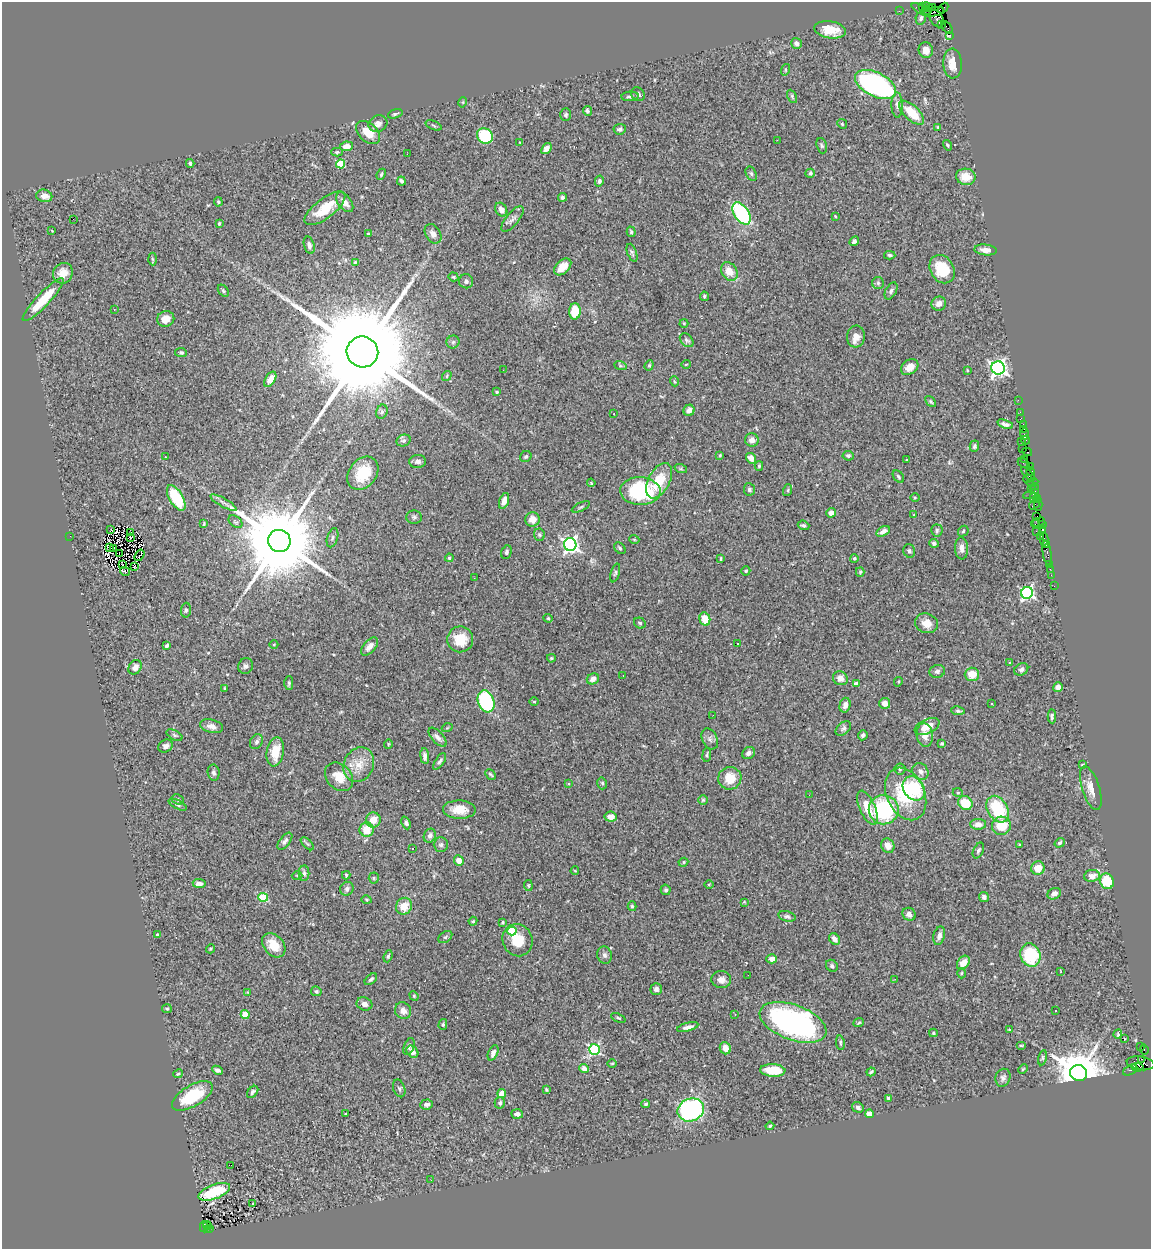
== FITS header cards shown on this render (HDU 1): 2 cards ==
NAXIS1  =                 1149
NAXIS2  =                 1247

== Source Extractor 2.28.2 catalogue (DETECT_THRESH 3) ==
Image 1149 x 1247 px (HDU 1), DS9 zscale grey, 1 PNG px = 1 image px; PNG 1153 x 1251 px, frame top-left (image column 1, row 1247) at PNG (2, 2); each listed source drawn as its Kron ellipse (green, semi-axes under 4 px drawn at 4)
Background 1.54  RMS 0.067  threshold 0.202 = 3 sigma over >= 5 px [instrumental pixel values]
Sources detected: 414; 3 with non-positive FLUX_AUTO (blend fragments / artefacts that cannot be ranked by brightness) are neither listed nor drawn; the other 411 listed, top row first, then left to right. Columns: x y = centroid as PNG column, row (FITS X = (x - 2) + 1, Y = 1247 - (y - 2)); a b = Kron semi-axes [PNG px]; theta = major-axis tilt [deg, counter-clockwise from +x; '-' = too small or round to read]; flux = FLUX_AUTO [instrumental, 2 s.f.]
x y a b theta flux
922 6 3 3 - 95
927 7 6 3 -27 290
932 7 4 3 - 190
943 8 6 3 47 110
921 10 11 3 -29 220
899 11 2 2 - 30
927 11 4 3 - 140
933 12 11 4 13 940
921 18 6 5 - 13
937 19 9 6 -57 760
942 24 2 2 - 60
947 27 8 3 -50 220
830 30 16 8 -10 75
950 35 3 2 - 43
796 43 5 5 - 19
926 50 8 7 - 30
953 64 15 9 -87 57
785 70 6 3 72 4.8
875 84 22 12 -26 1000
638 94 7 6 - 14
630 96 8 5 5 11
792 96 7 4 -64 7
463 102 5 3 - 4.1
897 105 12 5 -89 18
587 111 5 4 - 9
912 113 16 7 -44 120
395 114 7 3 18 7.7
566 115 6 5 - 7.6
378 124 9 8 - 24
842 124 5 4 - 5.2
434 125 8 3 -22 6.3
938 127 4 3 - 4
620 129 6 5 - 12
368 132 14 9 -41 65
485 136 8 7 - 270
777 140 2 2 - 68
520 142 3 2 - 2.9
948 145 5 4 - 5.1
346 146 6 5 - 34
822 146 8 5 -72 8.1
546 149 6 4 51 26
337 152 6 4 1 7
407 154 2 2 - 7.6
190 163 4 3 - 7.1
341 164 4 4 - 180
810 173 5 4 - 11
381 174 6 3 66 6.2
751 174 7 5 -62 8.8
966 177 10 8 -10 63
401 181 4 3 - 11
599 181 5 4 - 11
44 196 8 6 -12 35
562 197 4 4 - 10
218 202 5 3 - 5.3
345 202 11 6 -52 36
325 208 24 9 37 130
501 210 7 5 -60 18
741 213 12 7 -56 500
835 216 3 2 - 3.4
73 219 2 2 - 31
512 219 15 6 51 18
219 223 3 3 - 7.2
52 231 3 2 - 2.9
631 232 5 4 - 6.3
368 234 3 3 - 7.5
433 234 10 7 -56 27
854 241 5 4 - 11
309 245 9 5 -75 16
985 250 11 5 -5 27
632 253 9 4 -70 9.9
890 255 6 4 -4 7.6
152 259 6 4 -87 5.9
355 262 4 4 - 5.8
563 267 10 6 43 58
942 269 15 11 -59 140
729 271 10 7 -56 65
63 273 11 9 53 53
453 277 5 4 - 5.3
466 281 7 7 - 12
878 283 6 6 - 8.5
223 291 7 4 -52 7.2
891 291 9 5 61 11
704 296 5 4 - 7.2
43 300 29 6 46 150
939 304 7 7 - 27
114 309 3 2 - 5
575 311 8 6 88 100
166 319 9 7 20 45
684 323 4 4 - 4.3
856 337 11 9 84 32
687 340 8 5 -46 9.8
453 342 6 6 - 9.7
362 352 16 15 - 150000
181 353 6 4 -10 7.3
686 364 5 3 - 3.4
620 365 6 4 -20 6.1
649 365 5 4 - 6
910 367 9 7 37 32
998 368 6 6 - 1900
503 370 2 2 - 8.1
967 370 3 2 - 2.6
447 376 5 4 - 6.3
270 379 8 5 59 36
674 381 5 3 - 3.7
497 392 4 3 - 5.2
1018 400 2 2 - 36
931 401 6 4 -49 7.3
689 410 6 5 - 22
382 412 7 5 68 9.7
1020 412 2 2 - 59
614 414 2 2 - 2.1
1021 418 3 2 - 110
1005 424 8 4 -19 14
1023 424 2 2 - 99
1024 429 3 2 - 130
1025 434 6 3 86 160
404 440 7 5 22 12
752 440 7 6 - 23
1025 440 4 3 - 90
1021 441 3 2 - 88
974 446 6 4 74 8.3
1022 448 4 3 - 270
1027 452 5 3 - 140
720 455 3 3 - 4
848 456 5 5 - 12
165 457 3 3 - 6.1
526 457 6 5 - 8.9
751 458 5 4 - 32
906 459 3 3 - 13
1024 459 2 2 - 140
418 461 8 6 2 16
1024 463 7 3 -30 210
759 466 5 4 - 5.6
1030 467 4 3 - 140
681 469 6 4 -18 7.1
1030 471 4 4 - 240
363 473 18 13 52 130
1028 474 9 3 -45 580
898 477 7 4 -51 8.1
1028 479 4 3 - 250
659 481 19 10 62 120
1032 482 6 4 9 420
591 483 4 3 - 4.6
1031 488 2 2 - 98
1035 488 5 3 - 450
749 489 6 5 - 12
788 490 6 4 72 6
640 491 20 14 -3 360
1031 494 8 4 21 1000
915 497 4 3 - 4.2
1033 497 4 3 - 190
176 498 14 6 -59 190
1037 499 4 2 - 69
504 501 8 4 71 26
223 503 15 3 -29 15
1035 504 6 3 36 230
1038 504 6 2 90 250
581 507 10 3 25 6.7
831 513 5 4 - 29
914 515 3 2 - 2.6
1037 516 2 2 - 100
414 517 8 6 -1 12
532 519 7 7 - 38
236 522 8 5 -39 9
1039 522 6 3 21 170
204 524 4 2 - 5.1
1035 524 4 2 - 160
1042 524 4 2 - 150
803 525 6 4 -20 9.1
1042 529 3 3 - 190
111 530 3 2 - 6.2
937 530 6 5 - 9.7
883 531 7 4 31 21
963 531 6 4 48 6.8
1036 531 2 2 - 170
131 532 3 2 - 4.5
539 535 6 5 - 7.6
70 536 2 2 - 6.8
1041 536 4 2 - 140
130 537 2 2 - 3.3
332 538 10 5 73 9.9
634 539 5 3 - 4.1
1044 539 6 4 -89 300
279 541 11 11 - 88000
934 543 5 4 - 11
570 545 6 6 - 1400
1046 545 3 2 - 130
109 547 3 2 - 1.4
114 548 3 2 - 4.8
620 548 6 5 - 9
961 548 11 6 -87 25
909 551 7 5 -73 9.1
506 552 7 5 70 10
1047 553 12 3 -80 280
119 554 2 2 - 3
139 555 6 2 56 2.5
449 558 4 3 - 8.5
854 558 4 4 - 6
721 559 4 3 - 5.2
122 564 2 2 - 4.2
1049 565 3 3 - 150
134 567 3 2 - 8.8
1050 569 2 2 - 29
125 571 5 3 - 11
746 571 4 4 - 6.4
860 572 5 4 - 6
615 573 10 4 73 8.7
1051 575 2 2 - 55
474 578 2 2 - 2.8
1054 586 2 2 - 21
1027 593 6 5 - 810
186 610 7 5 89 8.9
548 618 4 4 - 5
705 619 7 5 -77 74
640 623 6 5 - 9.1
926 623 11 9 -20 53
460 639 13 13 - 100
274 644 4 3 - 3.7
738 644 2 2 - 4
167 646 4 3 - 10
369 647 11 6 47 30
551 658 4 3 - 5.4
1010 663 3 2 - 4.2
246 666 8 7 - 14
135 667 8 6 54 24
1021 669 7 5 34 12
937 671 8 6 16 13
972 674 7 7 - 63
623 676 2 2 - 2.6
840 678 7 6 - 34
593 679 6 5 - 24
898 682 5 3 - 4
289 683 7 4 -89 7.2
856 684 4 4 - 32
1058 687 5 4 - 25
225 688 4 3 - 5.7
486 701 11 8 -72 400
534 701 5 3 - 3.8
885 703 5 5 - 26
992 703 3 3 - 15
845 705 7 5 75 22
958 711 7 4 -8 8.5
713 715 2 2 - 10
1052 716 7 3 -88 10
211 726 11 6 -14 25
927 726 13 7 25 56
447 728 5 3 - 4.2
843 728 9 5 42 12
174 735 8 4 -27 8.1
863 735 5 4 - 8.6
925 735 12 8 -84 34
437 737 12 5 -47 20
710 739 11 7 -63 18
256 742 8 6 58 12
388 744 5 3 - 3.4
942 744 3 3 - 6.3
165 746 7 6 - 16
275 752 15 8 80 86
749 753 7 5 43 19
707 755 7 3 82 5.9
425 756 8 4 -83 13
440 761 9 4 56 11
359 765 18 14 63 81
1082 765 3 3 - 4.1
900 769 5 5 - 7
920 771 9 7 -52 21
214 773 8 6 -81 14
491 774 6 3 -47 6.2
339 777 16 12 -46 81
730 778 11 11 - 89
569 783 3 3 - 39
602 783 6 4 -75 7.7
914 788 13 10 -55 230
1091 788 23 8 -72 45
958 793 5 3 - 3.9
906 794 27 19 -65 280
809 795 2 2 - 4.7
178 799 6 5 - 12
703 800 5 5 - 6.7
965 803 7 6 - 120
178 805 10 4 -27 10
867 808 18 7 -66 74
998 809 14 10 -58 220
459 810 16 9 -2 64
884 810 15 14 - 390
611 817 6 5 - 34
373 820 7 7 - 46
406 823 6 4 -67 10
978 824 8 5 0 30
1001 826 9 9 - 100
367 830 7 7 - 81
430 836 7 6 - 19
285 841 10 5 51 15
1060 843 5 4 - 7.8
307 844 8 3 -45 7.3
441 845 7 7 - 11
1020 845 3 2 - 4
888 846 7 6 - 33
413 848 3 2 - 4.7
978 850 8 5 64 9.5
459 861 5 4 - 43
683 862 5 4 - 6.1
1038 868 7 6 - 54
575 871 4 2 - 3.2
304 873 8 5 -90 11
346 875 4 3 - 4.9
297 876 5 3 - 4.1
1092 876 8 6 5 29
374 878 5 5 - 6.1
1107 881 8 7 - 110
199 884 6 4 -6 23
709 884 5 3 - 4.2
528 885 5 3 - 4.9
347 889 7 6 - 15
666 890 5 5 - 7.7
1054 894 7 5 28 22
263 897 4 4 - 240
984 897 5 5 - 17
367 900 5 4 - 5.7
744 902 4 3 - 4.2
404 906 9 7 55 60
632 906 5 4 - 7.3
909 914 7 6 - 19
787 916 9 5 -16 11
473 921 4 4 - 4.8
502 922 4 4 - 6.5
512 931 4 4 - 230
157 935 3 3 - 7.8
939 936 9 6 75 21
445 937 8 5 36 8.9
834 939 6 5 - 26
518 940 16 15 - 100
274 945 14 9 -49 71
210 949 5 4 - 5.1
605 955 9 7 -73 15
1030 955 12 10 -72 220
388 956 6 4 70 7
772 959 5 4 - 28
963 963 8 5 52 48
832 966 6 5 - 9.4
1061 972 3 2 - 4.4
962 973 5 3 - 5
748 975 2 2 - 6
371 979 7 4 40 8.8
895 979 3 2 - 4.4
721 980 10 8 -4 28
656 989 6 5 - 13
316 991 5 4 - 8.7
248 992 3 3 - 3.3
414 996 5 4 - 4.6
364 1004 8 6 -20 21
167 1009 5 4 - 5.4
403 1011 8 8 - 31
1056 1011 3 2 - 5.8
735 1014 2 2 - 2.4
245 1015 4 4 - 90
618 1018 7 3 -24 5.9
793 1022 35 17 -20 1200
859 1023 5 3 - 4.8
443 1024 5 4 - 6.8
688 1027 11 4 15 19
1009 1030 4 3 - 4.2
933 1033 4 3 - 5.5
1118 1034 5 2 - 6.5
1124 1038 3 2 - 4.4
840 1043 7 3 -82 6.6
1021 1045 5 3 - 4.6
409 1046 9 5 70 12
1141 1047 3 2 - 7.6
725 1048 6 5 - 41
594 1049 5 5 - 530
1144 1050 5 3 - 500
412 1052 7 5 -50 27
493 1053 8 4 67 16
1042 1058 8 4 78 7.3
1142 1059 4 3 - 590
612 1063 5 3 - 4.2
1141 1063 14 6 -10 1100
1138 1067 6 4 -5 560
584 1069 5 4 - 34
1023 1069 5 3 - 3.9
218 1070 6 3 -23 13
773 1070 12 6 -3 110
1130 1070 8 4 28 170
871 1072 4 3 - 6.6
1078 1073 8 8 - 19000
178 1074 5 3 - 4.7
1003 1078 9 7 69 16
399 1088 9 6 -72 9.8
546 1090 4 3 - 5.2
253 1092 7 4 50 12
502 1093 4 4 - 82
192 1096 23 10 30 200
888 1098 4 3 - 6.9
500 1103 6 5 - 9.2
427 1104 6 5 - 15
645 1104 4 3 - 6.6
858 1107 6 5 - 15
691 1110 13 11 22 780
345 1114 3 3 - 6.6
517 1114 6 4 -5 22
869 1114 4 4 - 81
770 1126 4 4 - 6.4
231 1165 2 2 - 4.2
431 1180 2 2 - 9.6
214 1192 17 7 21 150
253 1204 3 2 - 3.9
207 1225 4 3 - 170
204 1227 5 2 - 460
210 1228 2 2 - 170
207 1230 3 3 - 140
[3 non-positive-flux detections neither listed nor drawn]